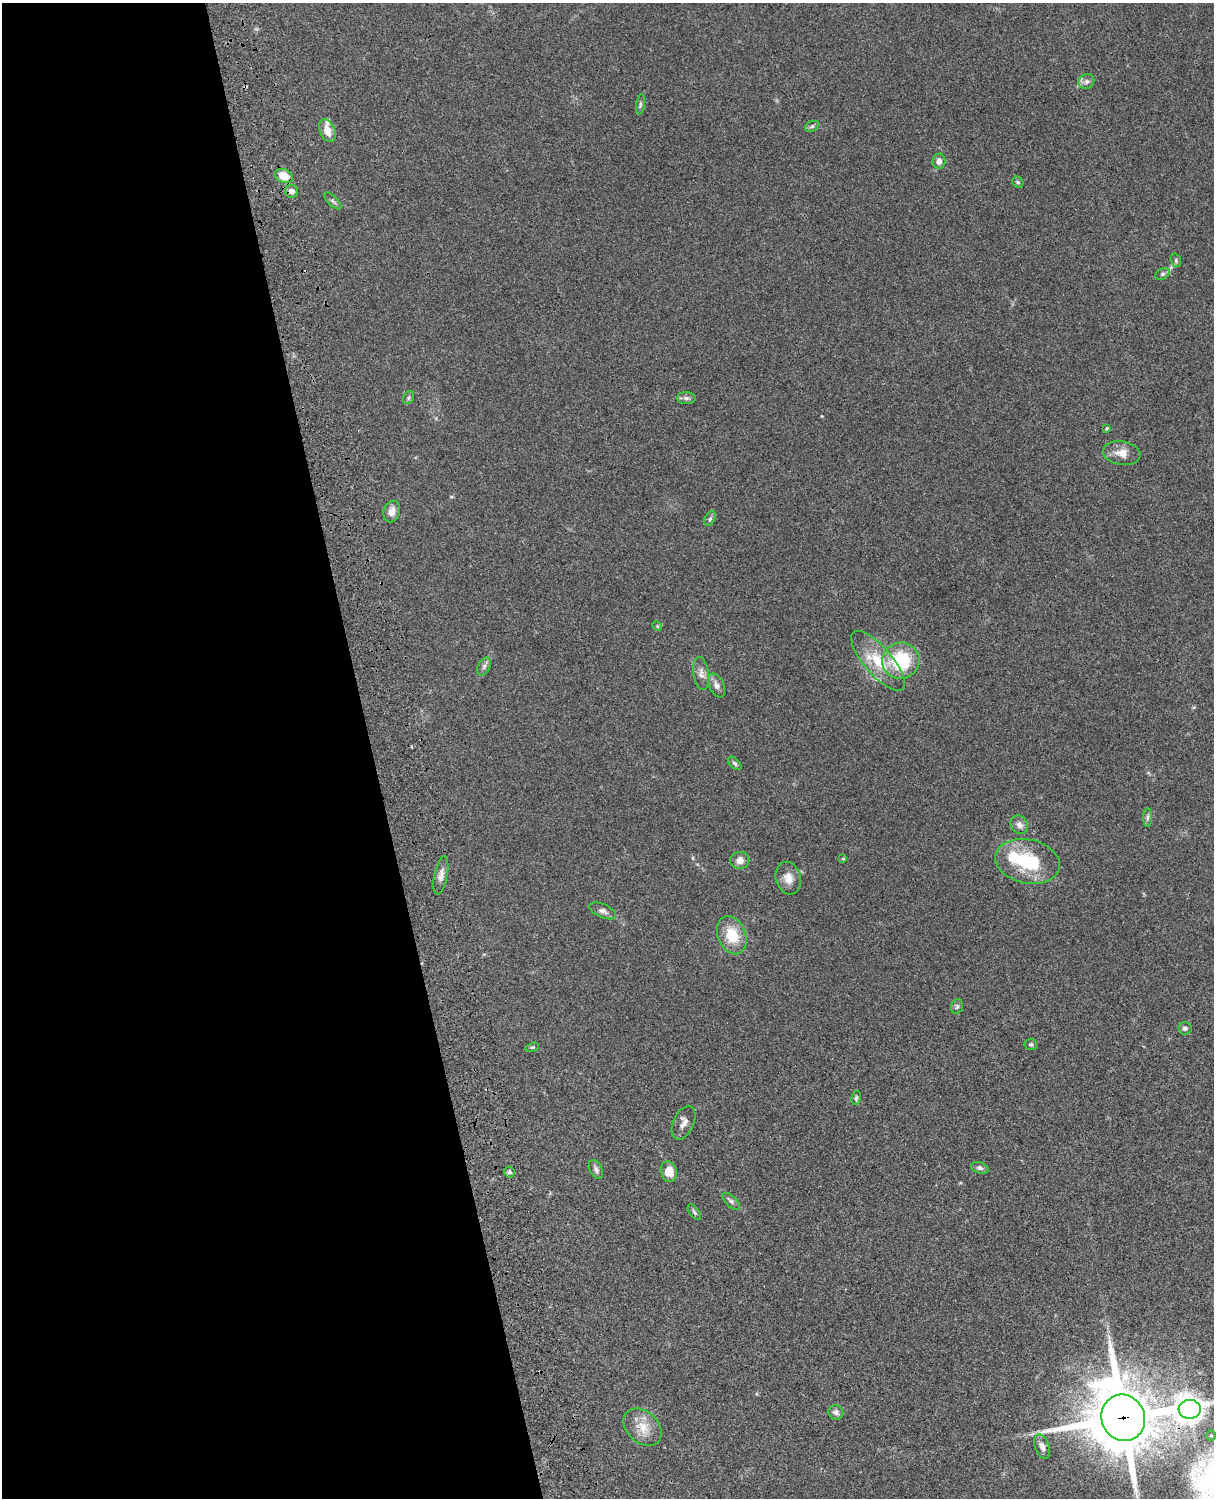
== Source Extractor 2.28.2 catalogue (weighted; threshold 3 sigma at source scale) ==
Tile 5 of 4 x 3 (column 1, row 2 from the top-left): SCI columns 121-1332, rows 1772-3267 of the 5089 x 4926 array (HDU 1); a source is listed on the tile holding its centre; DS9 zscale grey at full resolution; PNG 1216 x 1500 px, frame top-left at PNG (2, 3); each listed source drawn as its Kron ellipse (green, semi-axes under 4 px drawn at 4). Shown black and unused: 31% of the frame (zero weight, under 3 of 4 exposures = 6% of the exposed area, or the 3 px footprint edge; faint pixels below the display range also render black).
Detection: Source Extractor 2.28.2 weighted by HDU 2 'WHT'; one run over the whole footprint, this tile lists its part. Background 0.0742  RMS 0.0058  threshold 0.0259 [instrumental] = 3 sigma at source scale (4.5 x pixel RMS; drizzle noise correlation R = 1.50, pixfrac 1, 0.05/0.05 arcsec/px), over >= 5 px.
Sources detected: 53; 1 inside a brighter object's white glare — neither listed nor drawn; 1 inside a brighter listed object's ellipse — not listed separately; the other 51 listed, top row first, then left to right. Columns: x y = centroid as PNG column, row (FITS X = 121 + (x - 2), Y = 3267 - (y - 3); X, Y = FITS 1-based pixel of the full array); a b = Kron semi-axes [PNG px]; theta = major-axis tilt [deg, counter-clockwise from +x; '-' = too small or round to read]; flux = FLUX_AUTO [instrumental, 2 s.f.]
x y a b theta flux
1086 82 8 7 - 2.2
640 105 10 3 81 1
812 126 7 5 28 1.2
327 130 12 7 -66 6
939 161 7 6 - 3.2
284 176 9 6 -21 9.5
1018 182 6 5 - 0.86
292 191 6 6 - 3.2
333 201 11 5 -43 1.4
1176 260 7 5 -72 0.95
1163 274 7 5 27 1.3
409 398 7 5 59 1
686 398 9 6 0 1.6
1107 428 4 4 - 0.59
1122 453 19 12 -9 6.5
392 512 11 8 72 4.1
710 519 8 5 62 1.3
657 626 5 4 - 0.61
878 661 37 14 -49 18
901 661 19 18 - 32
484 666 9 6 63 1.8
701 674 16 7 -82 3.3
717 686 12 7 -65 2.7
735 763 8 5 -45 1.1
1147 817 9 4 89 1.4
1019 825 10 8 -54 2.8
843 859 4 4 - 0.57
740 860 9 8 - 3.5
1027 861 33 22 -12 31
441 875 19 6 79 3.5
788 878 16 12 -76 5.9
603 911 14 6 -24 2.4
732 935 20 14 -68 15
957 1006 7 5 74 1.2
1185 1028 6 6 - 1.6
1031 1045 6 5 - 1
532 1047 7 4 18 0.78
856 1098 7 4 80 1.1
684 1123 18 10 65 4
980 1168 9 5 -16 1.4
596 1169 10 6 -62 1.8
509 1172 5 5 - 1.3
669 1172 10 8 -75 8
731 1201 11 5 -43 1.7
694 1212 9 4 -53 1.1
1190 1409 11 9 4 580
836 1412 7 7 - 2.1
1123 1418 23 21 -64 4100
643 1427 22 15 -43 9.8
1211 1436 5 4 - 0.75
1042 1447 13 7 -69 3
Overlapping masked pixels (flux is a lower limit): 1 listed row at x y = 1123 1418
Isophote crosses this tile's border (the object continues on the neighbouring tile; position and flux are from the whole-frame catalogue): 1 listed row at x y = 1190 1409